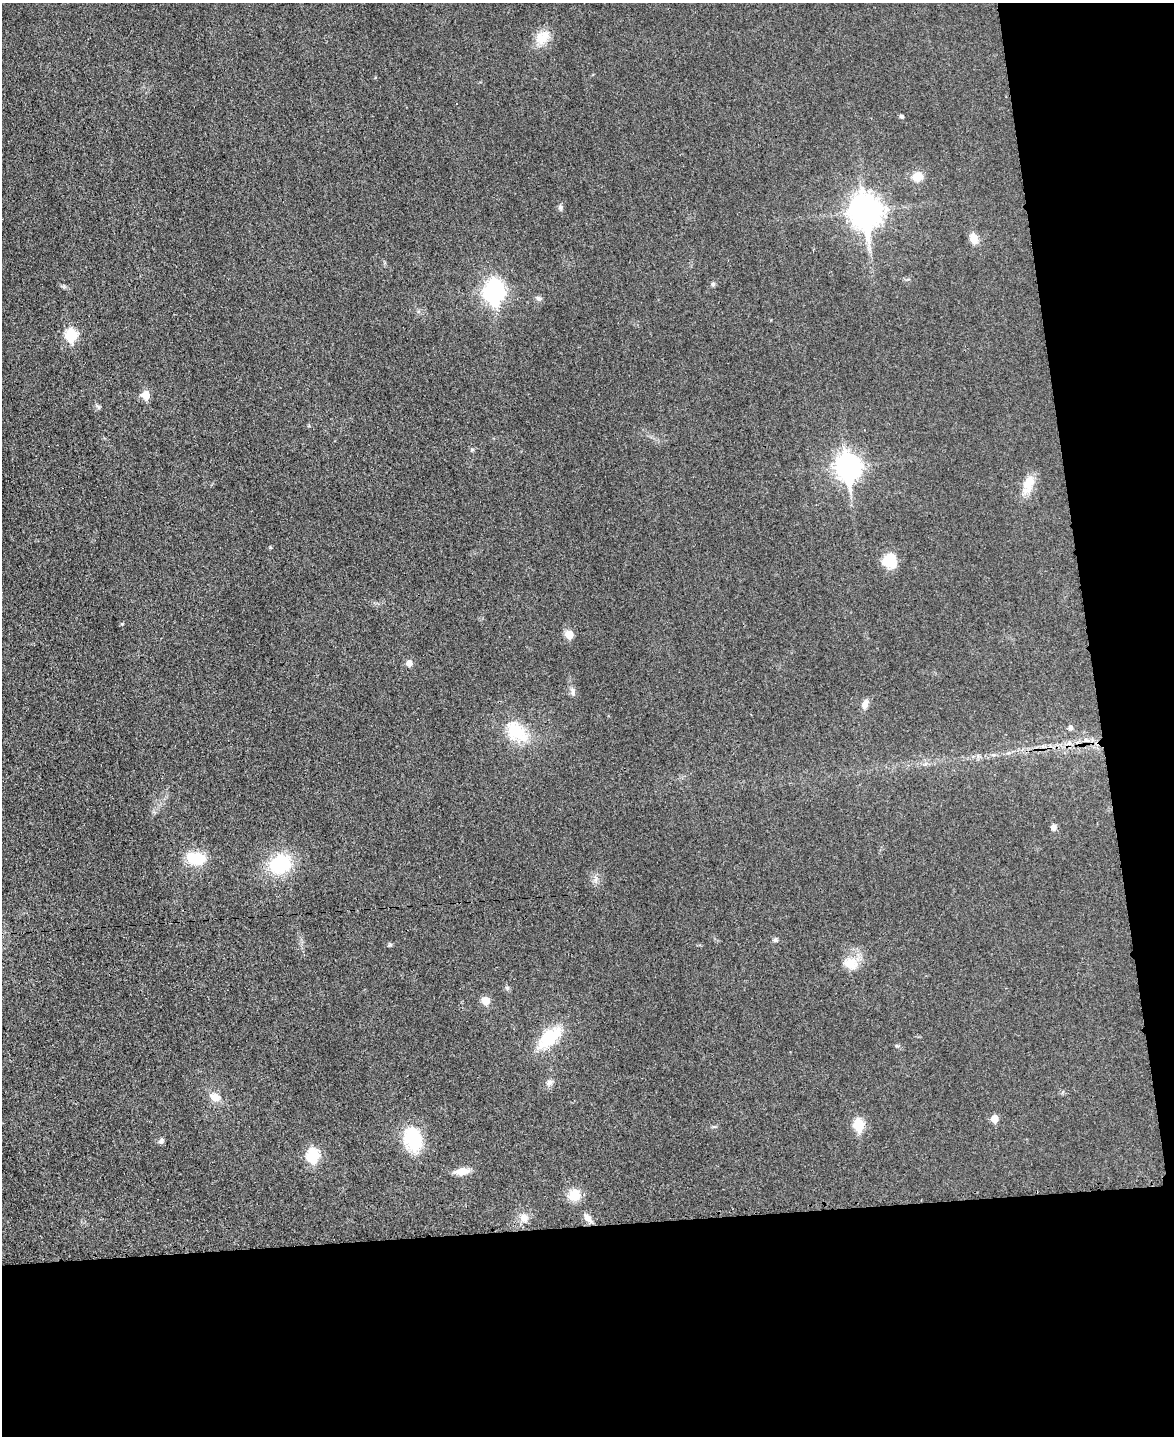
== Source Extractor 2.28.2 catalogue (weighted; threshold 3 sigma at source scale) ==
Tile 12 of 4 x 3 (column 4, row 3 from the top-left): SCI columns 3531-4702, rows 252-1685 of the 4714 x 4696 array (HDU 1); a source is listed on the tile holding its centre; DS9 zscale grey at full resolution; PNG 1176 x 1438 px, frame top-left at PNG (2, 3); no overlay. Shown black and unused: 21% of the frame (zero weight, under 3 of 4 exposures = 2% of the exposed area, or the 3 px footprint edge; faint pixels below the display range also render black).
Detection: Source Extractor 2.28.2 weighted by HDU 2 'WHT'; one run over the whole footprint, this tile lists its part. Background 0.0269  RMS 0.0049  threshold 0.0222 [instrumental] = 3 sigma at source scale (4.5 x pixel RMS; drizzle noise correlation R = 1.50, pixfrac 1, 0.05/0.05 arcsec/px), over >= 5 px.
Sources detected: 47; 1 inside a brighter object's white glare — not listed; the other 46 listed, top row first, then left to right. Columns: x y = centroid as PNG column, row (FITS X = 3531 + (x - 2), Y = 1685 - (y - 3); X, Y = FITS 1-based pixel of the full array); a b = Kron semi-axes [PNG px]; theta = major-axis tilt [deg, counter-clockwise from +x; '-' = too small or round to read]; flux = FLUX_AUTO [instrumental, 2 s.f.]
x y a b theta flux
541 38 18 16 -70 7.8
902 116 4 4 - 1.1
917 177 8 7 - 8.8
560 207 8 5 -81 1.2
866 211 12 10 -82 700
974 238 15 10 -71 4.3
713 284 5 5 - 0.9
495 289 10 9 - 150
538 298 8 6 -38 1.4
71 335 7 6 - 34
146 395 6 6 - 9.6
98 407 7 4 -71 0.81
472 449 6 4 0 0.67
848 467 11 8 -83 360
1029 482 20 13 64 8.2
270 547 5 3 - 0.47
889 561 17 16 - 9.3
122 624 4 4 - 0.51
569 634 6 6 - 9.3
409 663 6 5 - 3.6
573 692 12 6 90 1.8
865 704 13 7 72 3
1070 728 6 5 - 1.4
517 732 30 18 -40 20
1086 740 6 4 -19 1.1
1053 828 5 5 - 2.7
196 858 25 16 -14 12
280 864 27 22 27 26
596 879 7 4 71 1.3
775 940 7 5 -14 1
390 945 7 4 0 0.72
851 963 19 16 -12 8.3
507 988 5 5 - 0.82
486 1001 9 8 - 4.4
549 1037 41 18 41 19
549 1083 10 6 33 1.9
215 1097 12 10 -25 4.8
994 1119 6 5 - 7.1
858 1125 7 6 - 30
413 1139 24 18 -74 26
161 1141 8 6 40 1.3
313 1155 7 6 - 42
462 1171 15 8 7 6
574 1195 15 13 31 7.9
524 1218 12 11 - 4
588 1218 13 7 -47 2.8
Unlisted compact peaks at least as high as the median listed source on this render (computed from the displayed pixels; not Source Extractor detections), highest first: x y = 64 286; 897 1046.